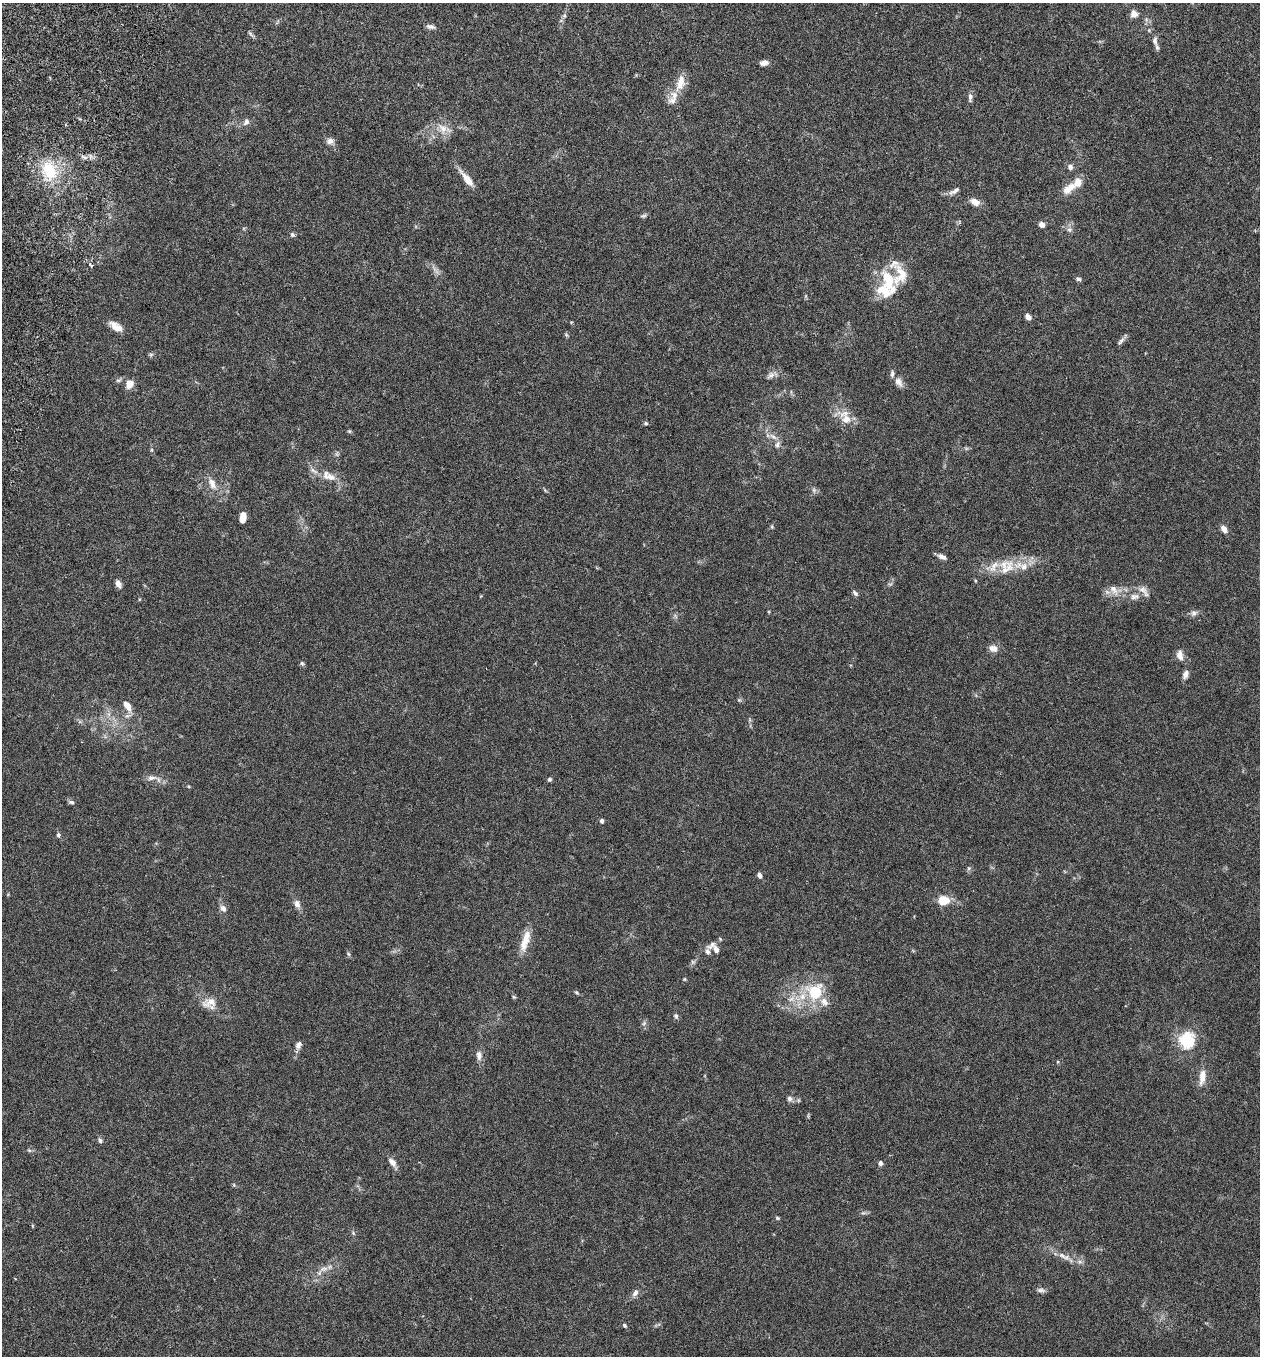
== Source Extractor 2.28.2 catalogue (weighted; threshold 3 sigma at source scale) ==
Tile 11 of 4 x 4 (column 3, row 3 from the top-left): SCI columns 2708-3965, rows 1382-2735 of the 5544 x 5467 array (HDU 1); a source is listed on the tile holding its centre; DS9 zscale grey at full resolution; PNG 1262 x 1358 px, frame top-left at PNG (2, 3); no overlay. Shown black and unused: <1% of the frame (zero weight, under 3 of 6 exposures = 3% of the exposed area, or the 3 px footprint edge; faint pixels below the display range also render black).
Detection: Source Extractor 2.28.2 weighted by HDU 2 'WHT'; one run over the whole footprint, this tile lists its part. Background 0.0173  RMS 0.0019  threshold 0.00788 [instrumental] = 3 sigma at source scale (4.09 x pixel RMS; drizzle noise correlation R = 1.36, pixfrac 0.8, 0.05/0.05 arcsec/px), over >= 5 px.
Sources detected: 104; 11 inside a brighter listed object's ellipse — not listed separately; the other 93 listed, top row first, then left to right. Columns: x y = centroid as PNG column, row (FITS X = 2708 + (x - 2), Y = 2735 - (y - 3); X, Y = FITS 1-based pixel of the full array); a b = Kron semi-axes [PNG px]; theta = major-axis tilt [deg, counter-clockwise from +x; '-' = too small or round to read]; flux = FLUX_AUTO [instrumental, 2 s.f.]
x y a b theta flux
1134 14 8 7 - 1.2
431 27 12 6 -13 0.59
250 34 10 3 -40 0.31
1155 40 14 7 -86 0.87
764 63 9 6 11 0.86
680 83 24 11 75 2.3
970 97 11 6 83 0.59
246 122 9 7 61 0.68
443 128 15 11 -50 1.9
330 141 10 8 -12 0.8
1070 167 7 6 - 0.57
49 170 29 20 -70 7.3
467 179 24 7 -52 2
1069 188 21 10 36 2.2
954 191 18 6 29 0.77
975 202 10 7 -25 1.5
643 216 9 4 12 0.32
1042 224 6 5 - 0.75
1069 230 7 6 - 0.45
292 235 7 6 - 0.35
90 265 6 4 -41 0.34
900 275 29 19 69 4
1078 279 7 5 -19 0.35
888 281 36 13 -68 5.4
1028 317 7 5 -39 0.76
571 322 4 3 - 0.17
116 326 17 8 -35 1.6
1121 341 14 5 48 0.56
151 355 6 5 - 0.3
771 375 12 7 37 0.74
898 382 14 9 -54 1
129 384 9 7 64 1.6
846 419 21 12 -43 2.5
646 423 6 5 - 0.25
349 431 6 4 -42 0.21
773 437 13 6 -34 0.93
329 476 23 11 -25 2.5
212 484 18 9 -65 1.7
814 490 6 6 - 0.41
243 517 9 5 86 2.1
772 526 5 4 - 0.21
1224 529 9 6 -53 0.98
942 557 11 5 -24 0.77
1006 569 34 13 46 3.6
118 583 8 5 -69 0.95
1143 589 15 9 -31 1.2
1114 590 16 9 -53 1.4
855 593 8 5 -45 0.42
1134 596 13 8 10 1.1
1194 613 10 7 17 0.62
993 648 11 8 -14 1.2
1180 655 15 8 -80 1.1
302 663 6 5 - 0.29
1185 674 12 7 66 0.75
127 706 14 7 -58 1.6
151 778 13 7 6 0.94
549 779 5 5 - 0.33
71 802 8 5 -4 0.37
602 821 5 5 - 0.39
58 835 6 5 - 0.35
759 875 6 5 - 0.62
944 900 13 10 3 2.8
297 904 11 8 -73 0.87
223 908 9 7 -58 0.79
525 940 30 9 73 2.7
712 945 16 7 42 0.93
348 954 6 4 -70 0.24
684 979 5 4 - 0.18
815 992 8 7 - 11
576 993 6 4 -44 0.24
514 997 5 4 - 0.22
791 999 8 5 44 0.62
210 1002 22 12 24 2.1
824 1002 12 9 -58 1.2
676 1016 7 6 - 0.34
644 1023 6 5 - 0.35
1187 1040 25 22 80 5.6
298 1045 10 7 71 0.74
479 1055 13 7 -82 0.92
1202 1077 21 8 82 1.9
790 1098 7 6 - 0.54
100 1141 7 5 -84 0.38
29 1150 6 4 -19 0.23
392 1162 12 7 -50 0.98
880 1163 5 5 - 0.6
234 1185 5 5 - 0.21
777 1218 6 4 -23 0.22
353 1233 6 4 -71 0.24
1062 1255 13 6 -32 0.99
324 1269 12 6 18 0.92
1041 1290 12 5 -6 0.52
635 1293 11 6 50 0.72
624 1325 6 5 - 0.27